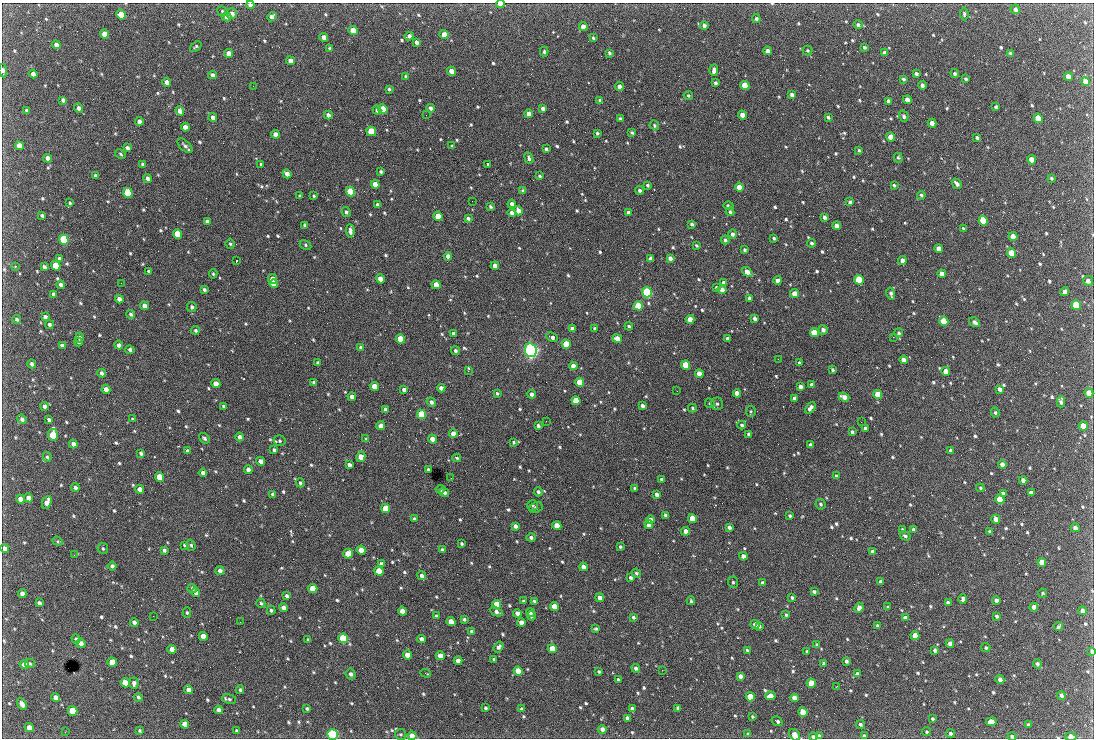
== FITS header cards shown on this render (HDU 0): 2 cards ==
NAXIS1  =                 1092 /fastest changing axis
NAXIS2  =                  736 /next to fastest changing axis

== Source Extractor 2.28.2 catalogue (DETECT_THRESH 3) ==
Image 1092 x 736 px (HDU 0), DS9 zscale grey, 1 PNG px = 1 image px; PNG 1096 x 740 px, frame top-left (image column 1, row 736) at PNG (2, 3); each listed source drawn as its Kron ellipse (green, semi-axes under 4 px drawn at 4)
Background 2790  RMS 48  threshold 145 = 3 sigma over >= 5 px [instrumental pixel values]
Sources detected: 819; of the 819, the 500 brightest by FLUX_AUTO listed and drawn (319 fainter detections omitted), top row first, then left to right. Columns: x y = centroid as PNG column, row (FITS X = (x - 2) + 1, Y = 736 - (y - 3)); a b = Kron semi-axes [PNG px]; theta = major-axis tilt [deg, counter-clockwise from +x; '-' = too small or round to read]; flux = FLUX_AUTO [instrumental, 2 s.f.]
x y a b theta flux
500 4 4 3 - 2.9e+04
250 5 4 4 - 1.2e+04
1015 9 5 4 - 1.2e+04
222 11 5 5 - 5.2e+03
121 14 5 4 - 5.8e+04
232 14 5 5 - 1.9e+04
964 14 6 4 -84 5.5e+03
227 17 5 4 - 1.3e+04
272 17 5 4 - 1.3e+04
756 19 4 4 - 8.7e+03
704 25 4 4 - 9.6e+03
858 25 5 4 - 8.5e+03
583 27 4 4 - 2.8e+04
353 30 4 4 - 4.7e+04
104 34 5 4 - 3.6e+04
444 34 4 4 - 3.2e+04
409 36 5 4 - 1.2e+04
324 37 4 4 - 2.4e+04
593 38 3 3 - 5.6e+03
416 42 4 3 - 1.0e+04
56 45 4 4 - 1.9e+04
196 46 6 3 40 4.8e+03
864 47 3 3 - 5.6e+03
329 48 4 3 - 4.8e+03
808 50 5 5 - 5.1e+03
544 51 5 3 - 4.9e+03
767 51 4 4 - 1.4e+04
229 53 4 4 - 2.5e+04
609 53 4 3 - 6.1e+03
884 53 4 4 - 8.2e+03
1010 53 3 3 - 4.8e+03
290 61 4 4 - 2.1e+04
714 70 6 4 85 1.4e+04
3 71 7 3 -82 1.0e+04
451 71 4 4 - 2.6e+04
33 74 4 4 - 1.6e+04
916 74 4 3 - 9.0e+03
955 74 4 4 - 6.6e+03
212 75 4 3 - 1.2e+04
406 76 4 3 - 5.6e+03
1068 77 4 4 - 3.6e+04
903 79 3 3 - 6.6e+03
966 79 4 3 - 6.7e+03
167 82 4 4 - 1.9e+04
1086 82 5 4 - 4.9e+04
716 83 4 3 - 7.4e+03
745 85 5 4 - 1.4e+05
922 85 4 4 - 1.3e+04
253 86 2 2 - 1.9e+04
619 87 4 4 - 1.7e+04
389 89 3 3 - 4.9e+03
688 95 5 4 - 5.5e+03
792 95 4 3 - 1.2e+04
63 100 4 4 - 9.3e+03
600 100 4 4 - 7.4e+03
907 100 4 4 - 2.3e+04
888 101 4 3 - 1.0e+04
996 107 3 3 - 6.0e+03
79 108 5 4 - 1.1e+04
431 108 4 3 - 9.9e+03
543 108 4 3 - 1.0e+04
383 109 5 4 - 1.4e+05
377 110 4 3 - 1.0e+04
27 111 3 3 - 7.2e+03
180 111 4 4 - 1.7e+04
529 114 4 4 - 3.0e+04
328 115 4 3 - 1.2e+04
426 115 2 2 - 1.1e+04
742 115 4 4 - 3.0e+04
904 116 5 4 - 8.0e+03
828 117 4 3 - 6.0e+03
213 118 4 4 - 1.6e+04
1038 118 5 4 - 9.2e+04
620 119 3 3 - 5.7e+03
139 121 4 4 - 1.5e+04
932 123 4 4 - 2.4e+04
654 125 5 4 - 5.4e+03
185 127 4 4 - 2.0e+04
371 131 5 4 - 1.3e+05
597 133 3 3 - 5.5e+03
632 133 4 3 - 5.3e+03
275 134 4 4 - 2.3e+04
891 137 4 4 - 5.1e+04
977 138 3 3 - 7.1e+03
19 146 5 4 - 3.1e+04
185 146 9 5 -42 1.0e+04
452 146 4 3 - 5.6e+03
127 148 4 3 - 8.5e+03
546 149 4 3 - 6.6e+03
859 150 3 3 - 4.9e+03
121 154 6 4 -30 4.8e+03
48 158 4 4 - 1.7e+04
529 158 6 4 -69 8.0e+03
898 158 5 4 - 5.0e+03
1032 160 5 4 - 7.1e+04
143 164 4 3 - 8.8e+03
261 164 4 3 - 5.3e+03
488 164 3 3 - 7.2e+03
381 172 3 3 - 5.7e+03
287 174 5 4 - 1.9e+04
95 176 4 3 - 8.7e+03
539 176 3 3 - 5.2e+03
1051 178 3 3 - 4.9e+03
147 179 4 4 - 1.1e+04
375 184 4 4 - 5.0e+04
957 184 5 3 - 1.4e+04
647 185 3 3 - 5.4e+03
894 185 4 3 - 4.9e+03
739 187 4 4 - 3.7e+04
640 190 4 4 - 7.7e+03
523 191 4 3 - 8.8e+03
350 192 5 4 - 2.3e+05
128 193 5 4 - 1.9e+05
921 195 4 3 - 6.0e+03
300 196 3 3 - 4.7e+03
314 196 3 3 - 4.6e+03
472 201 2 2 - 7.3e+03
850 202 4 3 - 8.9e+03
70 203 3 3 - 4.8e+03
512 204 4 3 - 1.5e+04
378 205 4 4 - 1.1e+04
490 206 4 3 - 5.9e+03
729 206 5 3 - 7.5e+03
518 211 5 4 - 2.5e+04
346 212 5 4 - 6.9e+03
628 212 4 3 - 8.8e+03
730 212 4 4 - 5.8e+03
512 213 4 4 - 2.3e+04
42 215 4 3 - 6.9e+03
438 216 4 4 - 7.7e+04
824 217 4 3 - 9.9e+03
468 218 4 3 - 7.8e+03
983 221 5 4 - 2.3e+05
207 222 4 3 - 1.1e+04
692 224 4 3 - 6.6e+03
305 225 4 3 - 7.8e+03
837 226 4 4 - 2.4e+04
963 228 3 3 - 4.7e+03
350 231 7 4 -85 1.2e+04
177 234 5 4 - 8.2e+04
732 234 5 4 - 1.1e+04
1013 236 4 4 - 3.9e+04
774 238 3 3 - 5.4e+03
64 240 5 4 - 2.8e+05
725 240 4 3 - 7.3e+03
811 243 4 4 - 6.2e+03
230 244 5 4 - 5.2e+03
306 245 6 4 -30 5.5e+03
696 245 4 3 - 4.7e+03
939 249 4 4 - 3.1e+04
745 250 4 3 - 5.8e+03
1011 253 5 4 - 8.4e+04
448 256 4 3 - 1.5e+04
670 258 4 4 - 1.4e+04
60 259 4 4 - 7.3e+03
651 259 4 4 - 1.5e+04
236 261 3 2 - 1.1e+05
902 261 4 4 - 2.1e+04
15 266 3 3 - 5.0e+03
56 266 5 4 - 1.0e+05
495 266 4 4 - 1.8e+04
44 267 4 3 - 9.0e+03
149 271 4 3 - 5.0e+03
747 272 6 4 -38 3.3e+04
213 274 4 4 - 4.7e+03
942 274 4 4 - 3.2e+04
273 279 5 4 - 6.3e+04
380 279 4 4 - 3.5e+04
778 280 4 4 - 2.2e+04
859 280 5 4 - 2.5e+05
1088 281 5 5 - 1.3e+04
121 283 2 2 - 8.8e+03
723 283 4 3 - 1.3e+04
274 284 4 4 - 6.9e+04
61 285 4 4 - 1.3e+04
436 285 4 4 - 4.1e+04
717 288 4 3 - 5.8e+03
204 290 4 3 - 6.4e+03
722 290 4 4 - 2.4e+04
647 292 5 5 - 5.4e+05
1065 292 4 4 - 2.1e+04
795 293 4 4 - 3.0e+04
53 294 4 3 - 8.8e+03
891 294 6 3 -75 1.0e+04
749 298 4 3 - 7.6e+03
119 299 4 4 - 1.5e+04
1076 305 5 4 - 2.0e+05
144 306 4 4 - 1.8e+04
638 306 5 4 - 1.5e+05
192 307 5 4 - 7.6e+03
131 314 4 4 - 6.8e+03
45 317 4 3 - 8.6e+03
755 318 4 3 - 1.0e+04
17 319 4 4 - 7.4e+03
690 319 4 4 - 3.5e+04
944 321 5 4 - 9.0e+04
974 322 6 4 -35 1.1e+04
49 325 4 4 - 7.8e+03
629 326 4 3 - 5.8e+03
595 328 3 3 - 7.0e+03
572 329 4 4 - 2.1e+04
195 330 4 3 - 6.5e+03
823 330 5 4 - 1.2e+04
814 333 4 4 - 8.7e+04
899 333 4 4 - 6.4e+03
453 334 4 3 - 9.7e+03
552 337 6 4 -25 9.7e+03
893 337 2 2 - 1.5e+04
80 338 5 4 - 1.2e+04
401 339 5 4 - 1.2e+05
617 339 5 4 - 3.1e+04
727 339 3 3 - 8.4e+03
78 342 4 4 - 5.1e+03
566 344 4 4 - 9.9e+04
62 345 4 3 - 9.2e+03
119 345 4 4 - 1.1e+04
361 347 4 3 - 6.2e+03
130 350 4 4 - 7.6e+03
531 350 7 6 - 1.3e+06
455 351 4 4 - 7.9e+03
778 359 2 2 - 1.1e+04
903 360 4 4 - 1.9e+04
318 362 3 3 - 4.7e+03
799 363 3 3 - 7.8e+03
32 364 4 3 - 9.2e+03
686 365 5 4 - 1.4e+05
573 366 4 4 - 2.6e+04
833 370 4 3 - 5.6e+03
468 371 3 2 - 6.7e+03
946 371 4 4 - 4.0e+04
101 373 4 3 - 9.0e+03
699 374 4 4 - 3.3e+04
580 382 4 4 - 1.1e+05
314 383 4 3 - 9.6e+03
216 384 5 4 - 4.1e+04
812 385 4 3 - 1.5e+04
375 386 4 4 - 5.5e+04
800 387 4 3 - 1.2e+04
441 388 4 4 - 1.8e+04
106 389 4 4 - 2.3e+04
1000 389 4 3 - 1.3e+04
404 390 4 4 - 1.2e+04
677 391 2 2 - 5.8e+03
497 393 4 3 - 4.6e+03
737 393 4 4 - 2.8e+04
1089 393 4 4 - 5.4e+04
532 394 4 4 - 9.9e+03
878 395 4 4 - 1.4e+05
352 397 4 4 - 1.7e+04
844 397 5 4 - 2.2e+04
794 398 4 3 - 1.2e+04
576 401 4 4 - 8.7e+04
431 402 5 4 - 1.0e+04
1061 402 5 4 - 1.1e+04
710 403 5 4 - 6.0e+03
717 404 6 5 - 7.4e+03
45 406 4 4 - 9.6e+03
223 406 3 3 - 5.1e+03
642 406 4 3 - 1.0e+04
692 408 4 3 - 4.6e+03
810 408 6 4 55 1.6e+04
385 409 4 3 - 1.2e+04
751 411 5 5 - 4.9e+03
995 413 5 4 - 5.3e+03
421 414 5 4 - 1.6e+05
22 419 5 4 - 9.6e+03
133 419 4 3 - 5.2e+03
49 420 4 3 - 8.3e+03
546 421 2 2 - 6.7e+03
861 422 2 2 - 5.5e+03
742 425 4 4 - 7.1e+03
381 426 5 4 - 1.6e+04
538 426 4 3 - 7.2e+03
1083 426 5 4 - 4.3e+04
865 428 4 3 - 8.6e+03
852 432 4 3 - 6.7e+03
453 434 4 4 - 2.9e+04
749 434 4 3 - 8.6e+03
53 435 6 4 -86 1.5e+05
240 437 4 3 - 1.1e+04
204 438 6 4 -38 8.0e+03
366 439 4 3 - 5.1e+03
432 439 4 4 - 3.0e+04
280 441 6 5 - 7.0e+03
514 442 3 3 - 4.8e+03
73 444 4 4 - 1.4e+04
811 445 4 3 - 1.2e+04
274 450 3 3 - 6.9e+03
951 450 3 3 - 7.0e+03
188 451 4 3 - 1.1e+04
141 453 4 3 - 6.8e+03
47 457 5 4 - 5.0e+03
361 457 5 4 - 4.4e+04
457 458 4 3 - 4.6e+03
261 461 4 4 - 1.9e+04
1002 464 4 4 - 1.6e+04
349 465 4 3 - 1.1e+04
248 469 4 4 - 1.4e+04
428 470 3 3 - 7.1e+03
203 473 4 4 - 1.6e+04
836 476 4 3 - 6.2e+03
159 477 5 4 - 8.0e+04
451 478 2 2 - 4.6e+03
662 480 3 3 - 8.6e+03
1023 480 4 4 - 2.1e+04
300 483 4 4 - 6.0e+03
75 488 4 3 - 9.2e+03
635 488 4 3 - 6.5e+03
980 488 4 3 - 4.6e+03
140 489 4 4 - 2.1e+04
440 489 4 4 - 5.2e+03
444 492 5 4 - 1.1e+04
538 492 5 4 - 7.9e+03
1031 493 4 4 - 1.6e+04
273 494 4 3 - 9.6e+03
657 494 4 3 - 1.2e+04
1003 494 4 4 - 9.9e+03
29 498 4 4 - 2.3e+04
20 499 4 4 - 2.6e+04
1000 500 5 4 - 1.1e+05
47 502 7 4 69 2.7e+04
821 504 5 5 - 5.7e+03
533 505 5 5 - 4.7e+03
536 507 7 5 26 7.4e+03
386 508 5 4 - 1.1e+05
666 515 3 3 - 9.1e+03
790 516 3 3 - 5.2e+03
692 518 4 4 - 5.9e+04
414 519 3 3 - 6.2e+03
996 519 4 4 - 2.3e+04
650 520 4 4 - 1.6e+04
649 524 4 4 - 2.0e+04
515 526 4 4 - 1.2e+04
557 526 4 4 - 7.1e+04
729 527 4 4 - 1.1e+04
1075 528 4 4 - 1.5e+04
903 529 4 3 - 6.5e+03
913 530 4 3 - 8.1e+03
686 531 4 4 - 2.2e+04
989 531 4 3 - 5.1e+03
905 536 6 4 -33 7.5e+03
531 537 4 4 - 9.1e+03
58 541 5 4 - 4.7e+03
461 543 3 3 - 5.2e+03
185 545 4 3 - 5.3e+03
191 545 5 4 - 5.0e+03
620 547 3 3 - 5.3e+03
103 548 6 5 - 5.7e+03
5 549 4 4 - 1.3e+04
164 550 4 3 - 8.0e+03
361 550 4 4 - 5.5e+04
442 550 3 3 - 6.4e+03
873 552 4 4 - 1.8e+04
348 554 5 4 - 5.0e+04
74 555 3 3 - 4.9e+03
743 556 4 4 - 1.8e+04
1042 562 4 4 - 4.4e+04
381 564 4 3 - 8.9e+03
112 566 4 4 - 8.4e+03
583 567 4 4 - 1.8e+04
220 571 5 4 - 1.1e+04
379 571 5 4 - 9.0e+04
636 573 5 4 - 6.0e+03
422 576 4 4 - 1.1e+04
631 578 4 3 - 8.6e+03
881 581 4 3 - 1.1e+04
733 582 6 5 - 7.0e+03
762 583 4 3 - 9.3e+03
192 589 4 4 - 6.0e+03
313 589 5 4 - 7.9e+04
814 592 4 3 - 6.4e+03
196 593 4 4 - 1.9e+04
1043 593 4 4 - 4.6e+03
22 594 4 4 - 1.5e+04
287 596 4 3 - 8.3e+03
600 598 4 4 - 2.2e+04
792 598 4 3 - 5.6e+03
963 599 5 3 - 1.0e+04
996 600 4 4 - 1.3e+04
523 601 3 3 - 4.6e+03
534 601 3 3 - 4.8e+03
691 601 4 3 - 5.2e+03
39 603 4 3 - 8.9e+03
261 603 5 4 - 5.7e+03
948 603 4 3 - 9.8e+03
496 604 5 4 - 9.9e+04
554 606 4 4 - 5.5e+04
888 607 4 3 - 4.7e+03
1034 607 4 4 - 2.6e+04
283 608 4 4 - 1.7e+04
859 608 5 4 - 1.2e+04
271 610 4 3 - 6.9e+03
402 611 4 4 - 2.8e+04
1082 611 4 4 - 1.8e+04
496 612 7 4 -27 1.3e+04
187 613 5 4 - 5.5e+03
517 613 4 4 - 1.9e+04
530 613 4 4 - 8.1e+03
786 615 4 3 - 5.3e+03
153 616 2 2 - 1.0e+04
436 616 3 3 - 5.2e+03
531 616 5 4 - 8.7e+03
997 616 3 3 - 6.5e+03
633 617 4 3 - 6.8e+03
905 618 4 3 - 1.1e+04
464 619 4 3 - 5.6e+03
134 622 4 4 - 1.3e+04
240 622 2 2 - 4.9e+03
451 622 4 4 - 3.9e+04
521 622 4 4 - 2.0e+04
755 624 4 4 - 1.6e+04
877 625 3 3 - 4.8e+03
759 626 3 3 - 5.3e+03
1058 627 5 3 - 6.3e+03
596 629 4 3 - 5.3e+03
472 631 4 3 - 1.2e+04
203 636 4 4 - 3.5e+04
915 636 4 4 - 7.0e+04
343 638 5 4 - 2.8e+05
76 639 4 3 - 5.8e+03
422 639 4 4 - 1.9e+04
308 640 4 3 - 6.3e+03
81 643 5 4 - 1.4e+04
950 644 4 4 - 1.6e+04
817 645 4 3 - 5.9e+03
499 647 6 4 56 1.0e+04
986 648 5 4 - 5.1e+03
172 649 4 4 - 2.7e+04
552 649 4 4 - 7.9e+04
747 650 4 3 - 4.8e+03
935 650 4 3 - 9.3e+03
1092 651 4 3 - 1.1e+04
807 652 4 3 - 5.3e+03
407 655 4 4 - 4.5e+04
440 656 4 4 - 3.9e+04
494 659 3 3 - 5.4e+03
458 661 4 4 - 2.7e+04
846 661 3 3 - 7.1e+03
112 662 5 4 - 8.3e+04
30 664 5 4 - 4.6e+03
824 664 4 3 - 7.7e+03
1037 664 5 4 - 8.3e+03
24 665 4 4 - 2.2e+04
636 668 4 4 - 7.8e+03
662 670 2 2 - 6.5e+03
518 671 4 4 - 1.1e+05
599 672 3 3 - 5.1e+03
426 673 5 2 - 6.1e+03
351 674 5 5 - 1.1e+04
857 674 4 4 - 9.9e+03
740 676 4 4 - 1.2e+04
618 679 4 3 - 4.6e+03
1000 679 5 4 - 1.2e+04
125 683 5 4 - 5.5e+04
134 683 5 4 - 1.0e+04
811 683 4 4 - 8.1e+04
837 686 3 2 - 5.0e+03
188 690 4 4 - 1.9e+04
240 690 4 3 - 5.3e+03
1061 695 4 4 - 9.8e+03
770 696 5 4 - 2.1e+04
56 697 4 4 - 1.8e+04
138 697 4 4 - 7.1e+03
750 697 4 4 - 9.2e+04
794 698 4 4 - 2.0e+04
229 699 7 5 -11 7.3e+03
22 704 6 4 -58 1.6e+04
485 708 3 3 - 5.7e+03
678 708 4 4 - 1.1e+04
307 709 3 3 - 4.7e+03
522 709 4 3 - 7.8e+03
632 709 4 4 - 1.0e+04
219 710 4 4 - 1.6e+04
72 711 5 4 - 1.1e+05
803 712 5 4 - 6.9e+04
752 717 4 4 - 4.7e+03
627 718 4 3 - 1.3e+04
933 719 3 3 - 5.2e+03
777 721 6 3 -31 8.3e+03
991 722 5 4 - 1.9e+04
185 724 4 4 - 4.6e+04
860 724 4 3 - 6.0e+03
1028 725 4 3 - 5.2e+03
29 728 5 4 - 3.3e+04
602 729 4 4 - 1.5e+04
140 731 3 3 - 4.8e+03
237 731 3 3 - 6.0e+03
65 732 3 2 - 1.1e+04
927 732 4 4 - 4.6e+03
951 733 4 4 - 7.4e+03
332 734 5 5 - 5.3e+05
400 734 5 5 - 5.6e+03
748 734 4 3 - 5.2e+03
794 735 6 5 - 2.8e+04
412 736 4 4 - 3.5e+04
819 736 4 4 - 1.0e+04
864 736 4 3 - 7.2e+03
1012 736 4 4 - 8.3e+03
813 737 4 3 - 8.5e+03
1071 737 6 4 -5 2.3e+04
At the frame edge (FLAGS 8, measured only in part): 11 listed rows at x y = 500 4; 250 5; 3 71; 1092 651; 332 734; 794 735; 412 736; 819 736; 1012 736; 813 737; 1071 737
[319 fainter detections neither listed nor drawn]